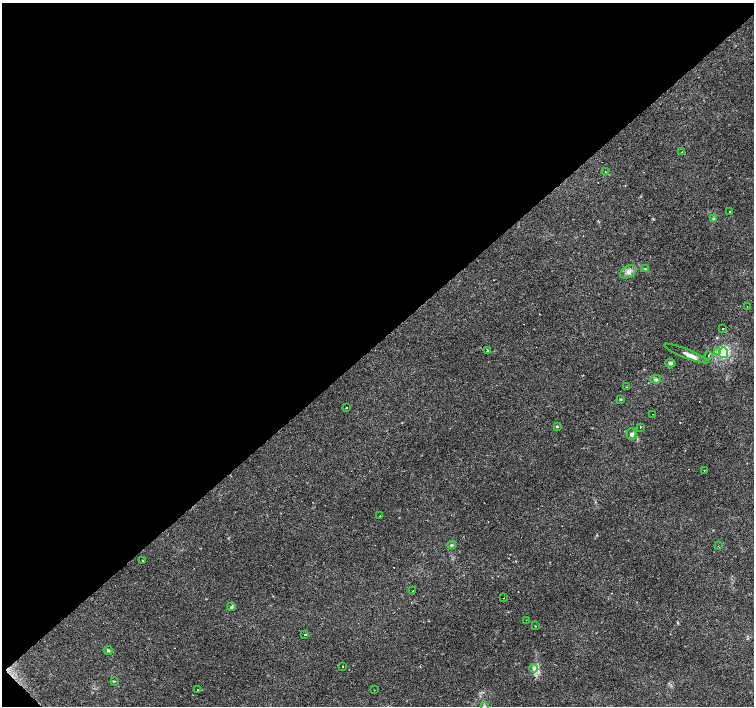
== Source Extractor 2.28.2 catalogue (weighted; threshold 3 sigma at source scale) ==
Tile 5 of 4 x 4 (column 1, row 2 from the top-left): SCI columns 5-1508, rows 3030-4437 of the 6018 x 5993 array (HDU 1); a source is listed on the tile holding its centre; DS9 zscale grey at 2 x 2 block average (1 PNG px = mean of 2 x 2 image px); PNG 756 x 708 px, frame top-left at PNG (2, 3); each listed source drawn as its Kron ellipse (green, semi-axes under 4 px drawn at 4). Shown black and unused: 49% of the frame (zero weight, under 2 of 3 exposures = <1% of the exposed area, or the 3 px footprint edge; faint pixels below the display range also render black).
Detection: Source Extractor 2.28.2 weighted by HDU 2 'WHT'; one run over the whole footprint, this tile lists its part. Background 0.067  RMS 0.0058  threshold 0.0263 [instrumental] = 3 sigma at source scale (4.5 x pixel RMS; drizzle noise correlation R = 1.50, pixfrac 1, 0.0396/0.0396 arcsec/px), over >= 5 px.
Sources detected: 49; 8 cosmic-ray / hot-pixel residue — neither listed nor drawn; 1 inside a brighter listed object's ellipse — not listed separately; the other 40 listed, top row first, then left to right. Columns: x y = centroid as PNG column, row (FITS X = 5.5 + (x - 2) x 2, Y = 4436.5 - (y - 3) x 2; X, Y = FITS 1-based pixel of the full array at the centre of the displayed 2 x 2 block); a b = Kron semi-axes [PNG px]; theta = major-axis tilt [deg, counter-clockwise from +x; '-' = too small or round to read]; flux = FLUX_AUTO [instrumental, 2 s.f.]
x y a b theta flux
682 152 2 2 - 0.99
605 172 2 2 - 2.4
730 211 2 2 - 2.4
713 219 3 2 - 1.2
645 269 3 3 - 1.4
628 272 9 5 31 6.2
747 307 2 2 - 0.53
723 328 2 2 - 7.9
487 350 2 2 - 7.2
718 351 2 2 - 2.7
686 353 24 4 -22 6.8
723 353 5 4 - 61
708 356 2 2 - 4.2
670 363 5 3 - 3.9
656 379 5 4 - 2.5
627 387 2 2 - 4.6
621 399 3 2 - 1
346 407 2 2 - 2.6
653 414 2 2 - 0.49
557 426 3 3 - 1.2
641 427 2 2 - 1.4
631 434 6 5 - 3.1
704 470 2 2 - 1.6
380 516 2 2 - 1.5
452 545 4 3 - 1.7
718 546 2 2 - 0.47
142 560 2 2 - 0.89
413 591 2 2 - 3.2
503 598 2 2 - 0.6
231 607 4 4 - 2
526 620 2 2 - 0.73
535 626 2 2 - 0.61
305 634 2 2 - 3.4
108 650 4 4 - 2
342 666 2 2 - 1.3
534 668 4 2 - 1.7
114 681 3 2 - 0.87
198 690 2 2 - 1.3
374 690 2 2 - 0.55
484 706 3 3 - 1.4
Isophote crosses this tile's border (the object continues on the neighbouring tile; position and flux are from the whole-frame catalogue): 1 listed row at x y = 484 706
Diffuse or blended objects may show on this block-average render without a row.